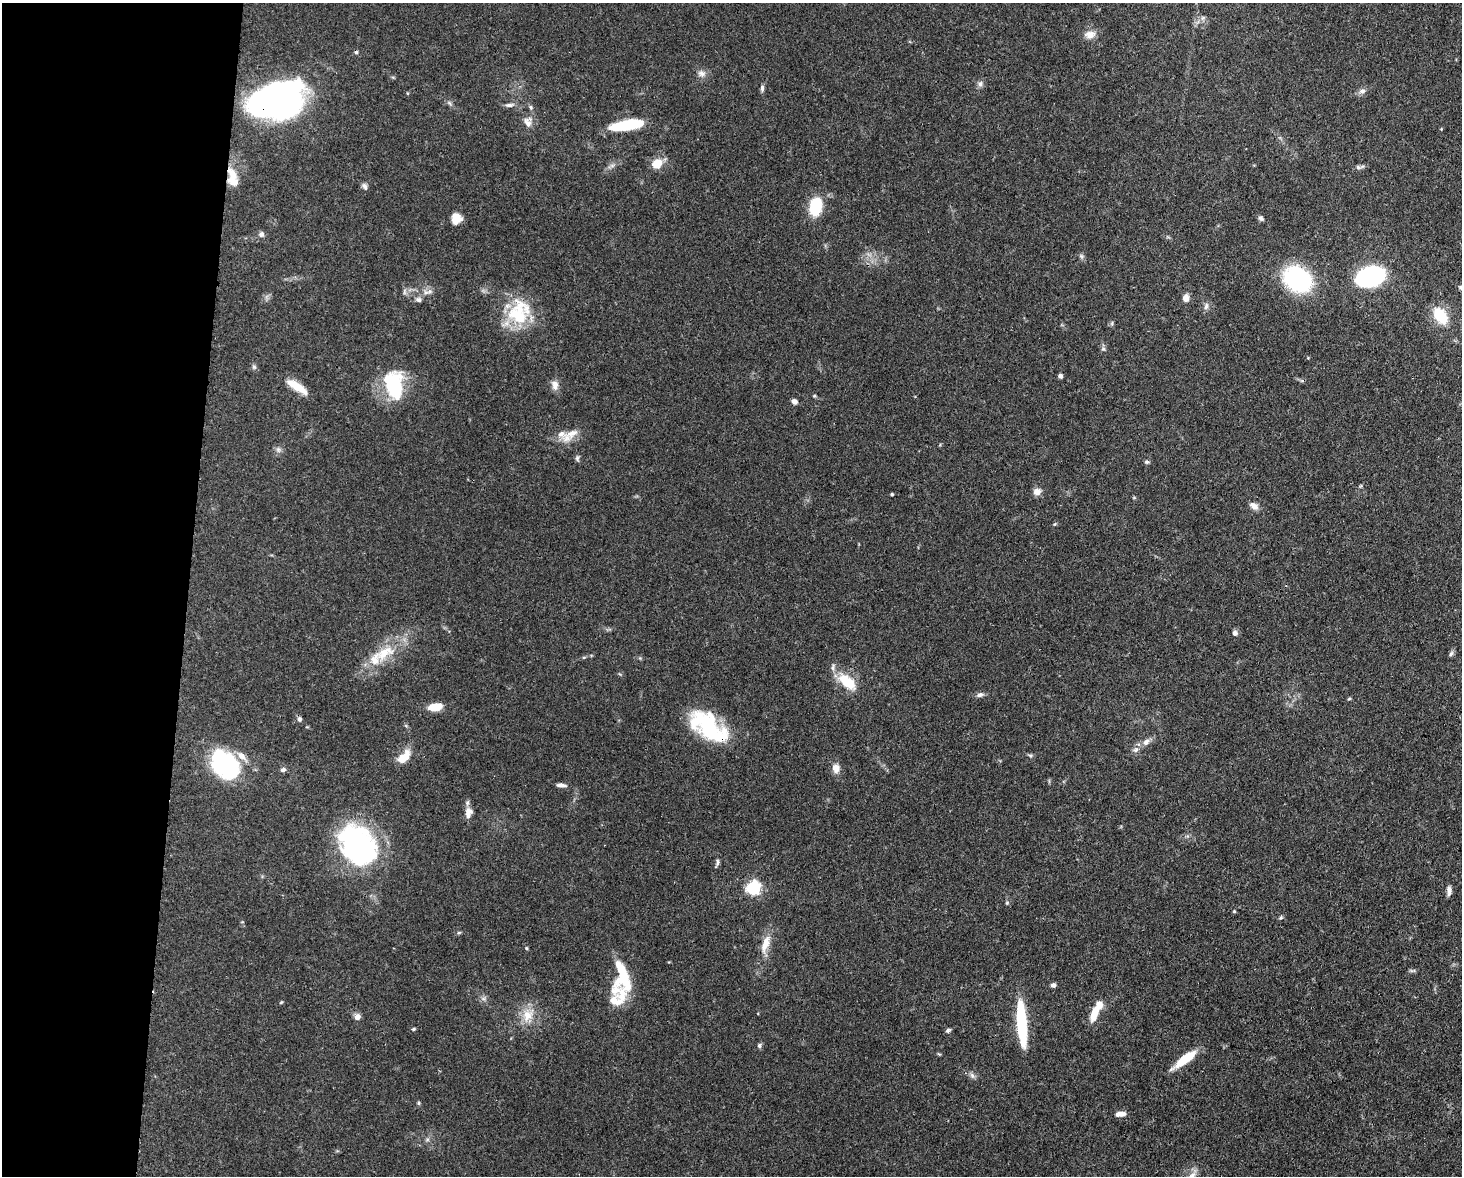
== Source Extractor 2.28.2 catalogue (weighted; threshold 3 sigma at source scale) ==
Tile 4 of 3 x 4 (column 1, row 2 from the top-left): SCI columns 301-1760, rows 2421-3594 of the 4864 x 4844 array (HDU 1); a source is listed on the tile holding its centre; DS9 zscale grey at full resolution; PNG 1464 x 1178 px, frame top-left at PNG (2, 3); no overlay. Shown black and unused: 13% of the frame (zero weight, under 3 of 4 exposures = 9% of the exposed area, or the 3 px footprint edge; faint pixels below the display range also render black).
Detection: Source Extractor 2.28.2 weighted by HDU 2 'WHT'; one run over the whole footprint, this tile lists its part. Background 0.12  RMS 0.005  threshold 0.0225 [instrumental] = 3 sigma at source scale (4.5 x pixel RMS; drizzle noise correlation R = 1.50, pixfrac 1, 0.05/0.05 arcsec/px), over >= 5 px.
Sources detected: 103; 2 inside a brighter object's white glare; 1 cosmic-ray / hot-pixel residue — not listed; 11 inside a brighter listed object's ellipse — not listed separately; the other 89 listed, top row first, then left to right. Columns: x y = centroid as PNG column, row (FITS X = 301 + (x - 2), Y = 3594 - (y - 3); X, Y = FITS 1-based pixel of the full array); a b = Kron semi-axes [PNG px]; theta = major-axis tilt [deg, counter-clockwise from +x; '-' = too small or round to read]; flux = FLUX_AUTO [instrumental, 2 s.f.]
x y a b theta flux
1203 18 7 6 - 1.3
1090 35 14 11 5 4
701 73 11 8 -12 2.5
980 84 8 6 76 1.6
762 88 9 5 89 1.3
1362 91 10 6 15 1.9
280 101 48 30 33 180
449 103 8 4 -38 1
509 105 13 5 6 1.8
528 122 15 12 89 3.9
627 125 33 9 8 25
657 164 10 8 33 8.9
1358 167 7 6 - 1.2
232 174 19 11 -59 7
365 186 10 6 -68 1.4
816 206 13 8 79 35
1261 218 7 6 - 1.2
456 219 12 11 - 5
261 234 7 7 - 1.6
1081 256 7 4 -71 0.96
1371 276 21 13 21 100
1297 279 23 18 -36 66
1461 287 7 5 -35 1.2
404 292 10 4 90 1.2
426 292 9 7 0 2.2
1186 298 8 7 - 3.2
418 300 7 6 - 1.5
1206 306 10 5 75 1.6
519 312 35 28 70 28
1440 316 19 12 -55 16
1103 349 6 6 - 0.97
254 367 7 6 - 1.1
1060 376 5 4 - 1.4
395 385 30 16 -83 35
555 385 13 8 -86 3.2
297 386 24 8 -33 9.3
794 401 7 6 - 1.9
572 433 21 11 24 6.4
278 450 8 6 -70 1.5
577 458 8 5 -82 1.1
1147 462 7 5 -1 0.9
1037 492 10 9 - 2.8
892 494 3 3 - 0.73
1254 506 12 7 -36 2.8
1235 633 7 6 - 1.7
384 653 35 17 29 17
1451 654 8 5 62 1.1
584 657 6 4 19 0.6
847 682 19 10 -40 17
980 695 10 6 13 1.7
1349 699 5 3 - 0.54
435 707 17 9 11 6.4
299 719 6 5 - 1.3
709 728 48 25 -40 42
1146 742 10 7 43 2.6
1135 750 9 7 41 1.9
1030 755 6 4 -3 0.82
402 760 14 8 64 7.6
225 764 34 23 -47 55
836 768 11 9 -81 3.7
283 770 7 5 25 1.4
561 785 11 5 -5 2
468 813 15 9 82 3.8
358 845 40 29 -52 110
717 863 12 4 75 1.2
753 888 6 6 - 100
1449 891 10 5 89 2.2
1007 903 5 5 - 0.65
1234 911 4 4 - 0.52
1281 918 6 4 2 0.74
459 932 6 4 20 0.63
765 944 26 9 70 7.2
526 948 4 4 - 0.48
1413 971 10 4 2 0.87
621 972 41 17 88 19
1053 985 5 5 - 1.5
483 998 7 4 -19 1.1
281 1002 5 4 - 0.48
1094 1013 21 9 70 7.6
528 1015 19 15 63 9.1
357 1017 8 8 - 2.3
1021 1023 40 8 -86 42
414 1029 5 4 - 0.62
948 1030 6 4 28 1
759 1045 7 5 -77 1
1185 1059 29 8 36 12
972 1076 9 6 -50 1.6
419 1103 5 4 - 0.65
1120 1114 10 5 5 3.7
Overlapping masked pixels (flux is a lower limit): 2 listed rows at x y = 280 101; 232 174
Isophote crosses this tile's border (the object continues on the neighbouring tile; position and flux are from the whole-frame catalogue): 1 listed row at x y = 1461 287